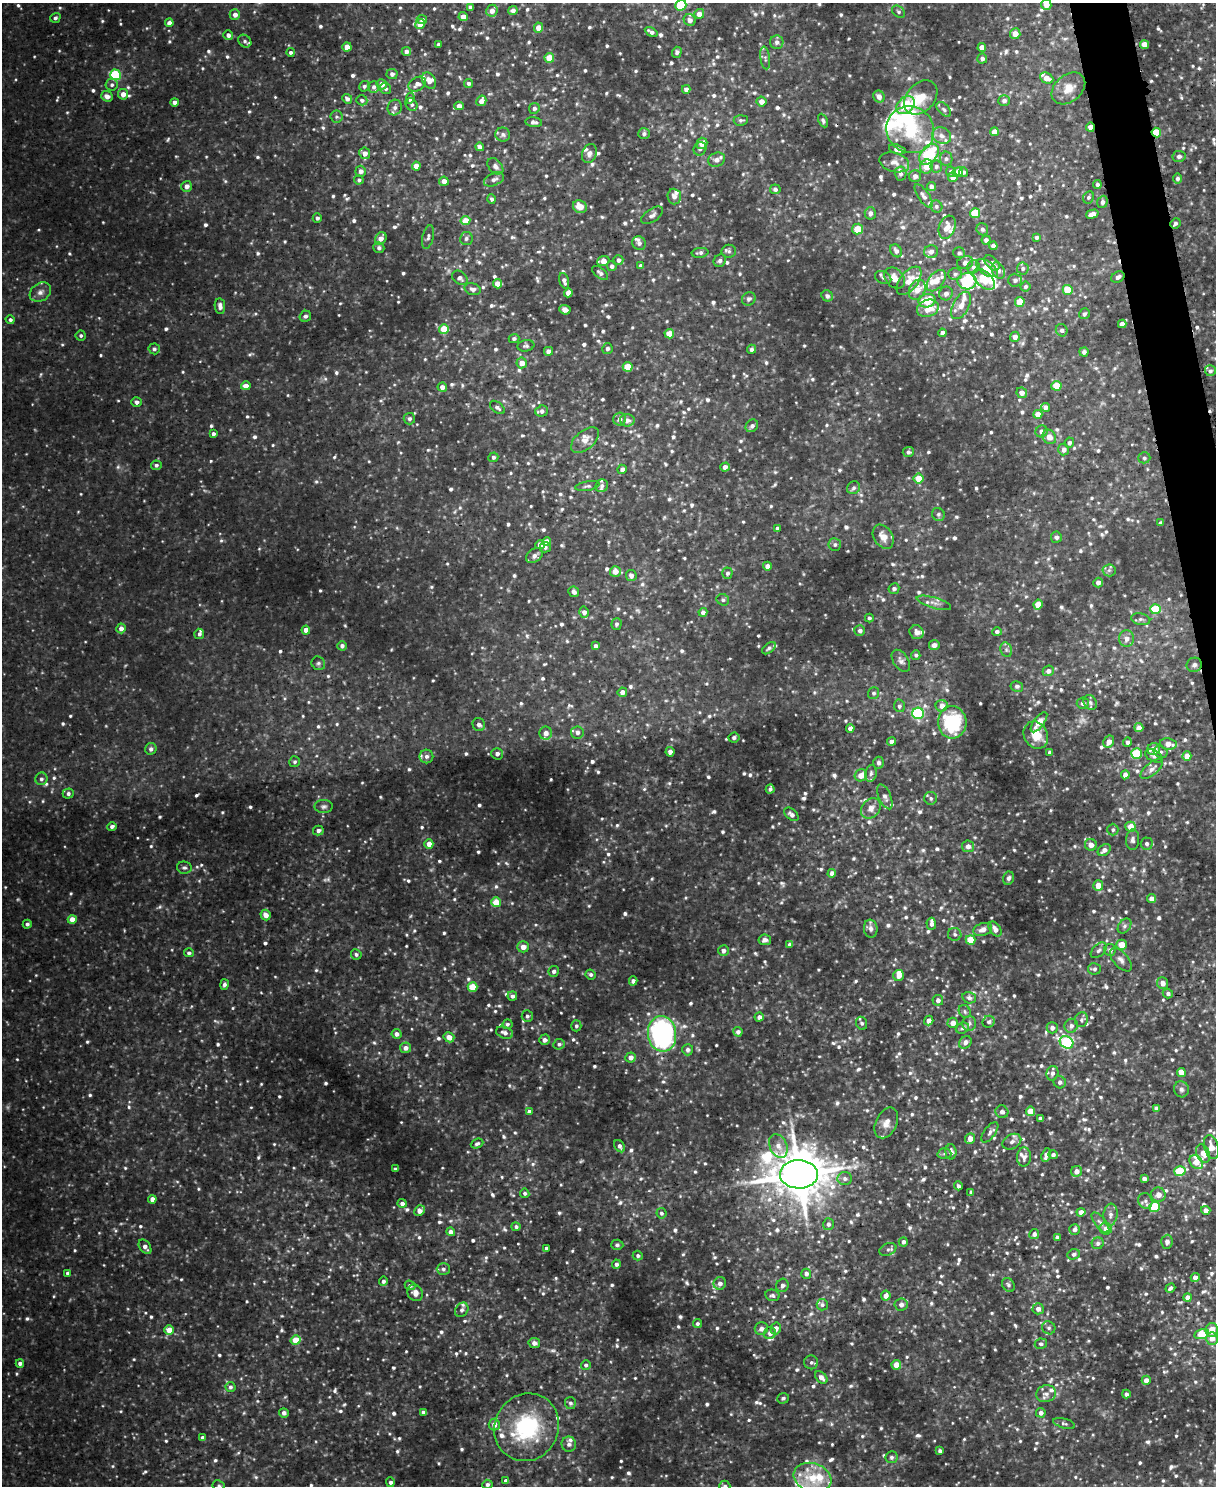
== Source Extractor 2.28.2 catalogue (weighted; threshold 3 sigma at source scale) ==
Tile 6 of 4 x 3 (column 2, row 2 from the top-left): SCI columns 1215-2428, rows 1622-3105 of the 4862 x 4845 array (HDU 1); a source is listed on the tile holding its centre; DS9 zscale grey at full resolution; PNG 1218 x 1488 px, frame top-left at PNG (2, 3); each listed source drawn as its Kron ellipse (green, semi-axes under 4 px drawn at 4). Shown black and unused: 2% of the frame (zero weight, under 3 of 5 exposures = <1% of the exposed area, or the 3 px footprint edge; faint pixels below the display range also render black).
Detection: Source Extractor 2.28.2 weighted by HDU 2 'WHT'; one run over the whole footprint, this tile lists its part. Background 0.0819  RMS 0.015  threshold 0.0694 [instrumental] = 3 sigma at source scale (4.5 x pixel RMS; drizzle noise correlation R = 1.50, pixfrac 1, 0.05/0.05 arcsec/px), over >= 5 px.
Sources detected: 1366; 12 too faint to see at this stretch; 2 inside a brighter object's white glare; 2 cosmic-ray / hot-pixel residue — neither listed nor drawn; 54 inside a brighter listed object's ellipse — not listed separately; of the other 1296, all 500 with FLUX_AUTO >= 3.65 (the completeness limit of this list) listed and drawn (796 fainter detections not listed), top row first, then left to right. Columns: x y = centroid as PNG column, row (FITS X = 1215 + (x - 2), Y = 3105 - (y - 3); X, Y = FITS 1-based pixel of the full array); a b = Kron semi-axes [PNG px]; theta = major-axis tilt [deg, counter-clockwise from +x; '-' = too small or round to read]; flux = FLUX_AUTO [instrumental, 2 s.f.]
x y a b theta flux
681 5 5 5 - 71
1046 5 5 5 - 14
470 7 4 4 - 6.5
513 10 5 4 - 7.9
492 11 6 5 - 10
898 12 7 5 -40 3.8
699 14 5 5 - 13
235 15 5 5 - 7.8
463 17 4 4 - 14
55 18 5 4 - 4.1
422 20 5 4 - 5.1
690 20 6 5 - 7.9
169 23 4 4 - 9.6
420 24 5 4 - 17
538 28 5 4 - 14
651 32 7 4 -31 5.4
1015 34 5 5 - 16
228 35 5 4 - 5.2
245 41 7 5 -42 4.4
777 42 7 6 - 5.8
438 44 3 3 - 3.7
1144 44 4 4 - 17
347 47 5 4 - 15
982 47 4 4 - 14
290 52 4 4 - 3.9
406 52 5 4 - 7
677 52 5 4 - 4.6
549 58 5 4 - 30
765 58 11 4 -81 4.6
982 58 5 5 - 5.3
392 74 5 5 - 5.8
115 75 5 5 - 110
1047 78 7 5 -25 14
429 81 9 6 -60 9.8
469 83 5 4 - 4.3
382 84 5 5 - 12
417 84 9 6 29 8.4
112 85 6 6 - 4.4
364 86 5 5 - 4.1
374 87 6 5 - 4.6
1068 88 19 13 40 25
386 89 6 5 - 3.9
686 89 4 4 - 6.8
123 94 5 5 - 12
107 96 6 5 - 10
879 97 6 5 - 8.8
921 97 19 14 47 30
410 98 5 4 - 6.3
347 99 5 4 - 5.2
362 100 6 5 - 4.6
481 101 5 5 - 12
761 101 5 5 - 12
1004 101 5 5 - 5.4
174 102 4 4 - 7.4
412 104 7 5 -53 4.3
905 105 10 7 45 58
459 106 5 4 - 11
395 107 8 7 - 6.5
534 108 5 5 - 5.6
944 109 9 5 -46 4.3
337 117 6 6 - 3.7
741 120 7 5 4 3.8
823 121 7 4 -64 4
534 122 8 5 -7 5.7
1090 127 4 4 - 13
910 130 24 23 - 84
994 132 4 4 - 11
1156 132 5 4 - 48
503 134 7 7 - 5.3
644 134 6 5 - 4.6
942 136 10 8 -27 8.5
702 143 6 5 - 19
480 147 4 4 - 7.9
700 149 7 6 - 4.4
897 149 8 4 -16 6.8
365 153 6 5 - 12
589 154 10 7 71 7.1
929 154 12 8 47 84
1179 156 7 5 10 4.7
946 159 7 6 - 4.3
717 160 9 7 21 7.9
894 162 15 9 -16 13
416 166 4 4 - 17
495 166 9 6 -46 6.7
936 166 6 6 - 4.1
926 167 7 6 - 17
361 171 5 5 - 7.3
951 172 5 5 - 3.7
958 172 5 4 - 17
963 172 5 4 - 4.3
900 174 7 6 - 4.7
915 176 6 6 - 6.7
953 177 5 5 - 9.7
494 179 10 6 24 6.8
1177 179 5 4 - 4.8
359 180 4 4 - 4
444 181 5 4 - 11
1097 184 4 4 - 4.1
187 186 5 5 - 9.2
931 186 4 4 - 4.9
775 189 5 5 - 4.4
674 196 8 7 - 8.9
924 196 14 5 -55 5.8
1088 197 6 5 - 3.7
491 199 4 4 - 3.7
1102 202 6 5 - 4.7
936 206 6 5 - 3.7
580 207 7 6 - 20
870 213 6 5 - 6.7
975 213 5 5 - 44
1092 214 6 4 15 11
652 215 12 6 34 6.6
317 218 4 4 - 4.1
465 221 5 4 - 26
1175 223 5 5 - 4.1
947 227 12 8 70 14
857 229 5 5 - 31
982 229 6 5 - 3.9
428 237 12 5 77 5
1037 237 4 4 - 4
381 238 6 5 - 10
466 238 6 6 - 4.3
986 240 4 4 - 4.8
639 243 7 6 - 5.9
993 246 4 4 - 9.6
379 248 5 5 - 4.8
729 251 7 6 - 4.4
896 251 7 5 -57 5.8
931 252 7 6 - 6.8
700 253 8 5 8 4.3
959 253 6 5 - 4.1
618 260 5 5 - 5.8
603 261 6 5 - 14
720 261 6 6 - 5.5
965 263 8 6 17 7.7
992 263 9 5 -45 8.2
612 266 5 4 - 4.3
641 266 4 4 - 3.7
973 267 6 6 - 4.5
987 268 12 6 -35 30
1023 269 6 6 - 4.2
998 271 8 6 -59 8.3
600 273 9 5 -38 5.4
955 274 7 6 - 4.1
1118 277 7 5 28 6.1
460 278 8 6 -40 5.8
883 278 8 6 -25 4.4
894 278 12 8 -46 13
984 279 13 7 -43 38
1015 280 7 6 - 6.1
564 281 8 4 -73 6.2
909 281 16 9 51 21
936 281 12 7 52 17
967 281 9 8 - 160
497 284 4 4 - 20
1025 286 5 5 - 3.8
473 289 8 5 -15 6.9
917 290 10 8 64 17
1068 290 5 5 - 34
40 292 11 8 34 9
568 293 4 4 - 12
946 293 7 6 - 6.6
827 296 6 5 - 4.5
749 299 7 6 - 4.9
927 301 8 6 15 32
1020 302 5 4 - 30
961 305 15 8 61 13
220 306 8 5 -82 6.4
928 308 11 8 21 24
565 310 6 4 -24 9.5
1084 314 6 5 - 3.8
305 316 6 5 - 4.3
10 320 4 4 - 3.8
1122 324 4 4 - 9.6
444 329 5 5 - 41
1062 330 6 5 - 5
942 333 4 4 - 5.8
669 334 5 4 - 23
81 335 5 5 - 3.7
1015 337 5 5 - 9.7
514 339 5 4 - 4.1
526 346 8 5 8 4.1
154 349 5 5 - 3.9
607 349 5 5 - 4.6
752 349 5 4 - 4.9
548 351 4 4 - 7.8
1084 352 4 4 - 5.6
522 363 5 5 - 13
628 367 5 4 - 40
1210 371 5 5 - 3.8
246 386 4 4 - 13
1056 386 5 5 - 27
442 387 4 4 - 8.9
1022 393 5 5 - 8.8
137 402 5 4 - 6.1
497 407 8 5 -39 5.1
1045 407 4 4 - 6.4
542 411 6 5 - 6.2
1038 414 4 4 - 14
409 419 6 6 - 4.6
620 419 6 6 - 7.4
627 420 7 6 - 8
752 426 7 5 45 6.3
1042 431 6 6 - 7.5
213 434 4 3 - 4.4
1049 437 7 6 - 13
585 440 16 9 41 14
1069 443 5 4 - 4.9
1064 450 6 5 - 6.6
908 452 5 5 - 4.3
493 457 5 4 - 3.9
1144 458 6 5 - 4.2
156 465 5 5 - 4.2
725 467 5 4 - 8
622 469 4 4 - 5.6
918 478 5 5 - 24
587 486 12 4 10 4.3
602 486 7 6 - 4.5
853 488 7 6 - 4.5
938 514 7 6 - 3.8
1160 523 4 4 - 4.9
777 528 4 3 - 4.1
883 537 13 9 -57 18
1056 537 5 5 - 5
547 541 4 4 - 11
540 545 5 4 - 13
835 545 6 6 - 4.2
545 547 6 5 - 4.1
534 556 9 6 37 7.8
767 566 4 4 - 8.4
1109 570 6 6 - 4.1
615 571 5 5 - 14
727 573 5 5 - 4
631 576 6 5 - 7.2
1098 583 5 5 - 6.1
894 589 5 5 - 5.2
574 592 6 5 - 6
723 600 6 5 - 3.7
934 603 18 5 -16 9.2
1038 604 5 4 - 25
1155 609 5 5 - 52
584 612 5 5 - 8.2
703 612 4 4 - 5.8
869 618 4 4 - 3.7
1141 619 10 5 -11 4.7
616 624 6 5 - 3.7
121 628 5 4 - 8.5
306 630 4 4 - 12
860 631 5 5 - 5.6
916 632 7 6 - 6.3
997 632 5 4 - 4.3
199 634 5 5 - 4
1126 638 8 7 - 11
934 645 5 5 - 8.8
342 646 5 4 - 5
596 646 4 4 - 5.5
769 648 8 4 39 3.8
1006 650 7 5 -70 4.3
916 655 4 4 - 3.7
901 661 12 7 -57 7.5
318 663 7 6 - 4.2
1194 665 8 7 - 5.5
1048 671 6 5 - 7.3
1017 686 6 5 - 4
622 692 5 4 - 9.7
874 693 6 5 - 3.9
1090 702 8 6 -60 4.7
1083 703 6 5 - 5.3
899 706 6 5 - 5.2
942 706 6 5 - 11
918 713 6 5 - 170
952 722 16 14 -86 110
1039 722 12 5 54 20
479 725 7 6 - 7.2
850 728 4 4 - 8.1
1139 728 4 4 - 12
577 732 6 6 - 7.2
546 733 6 6 - 11
1036 735 14 11 -60 29
734 738 5 5 - 3.7
892 742 4 4 - 8
1109 742 6 5 - 11
1127 742 5 4 - 4.3
1168 744 8 5 -9 14
151 749 6 5 - 5.6
1154 749 6 6 - 17
670 752 4 4 - 8.3
1050 752 4 3 - 3.9
1161 752 7 5 -24 3.9
1137 753 5 5 - 67
497 754 6 5 - 5.4
426 756 7 7 - 6.8
1154 756 9 5 -29 4.8
1187 756 4 4 - 17
295 762 5 5 - 3.7
878 763 6 5 - 5.7
1152 769 14 6 40 8.4
871 773 8 5 80 5.2
861 775 6 5 - 14
1125 775 4 4 - 8.6
41 779 6 6 - 4.6
770 789 4 3 - 3.7
68 793 5 5 - 4.5
885 797 13 6 -67 6.3
931 798 6 6 - 4.2
324 806 9 6 -2 4.7
871 808 11 8 48 11
791 814 8 5 -41 6
112 826 5 4 - 5.3
1131 827 5 5 - 21
1113 830 6 5 - 3.7
318 831 5 5 - 5.2
1133 840 10 6 87 6.4
429 844 4 4 - 14
1147 844 6 6 - 5
1091 845 6 6 - 11
968 846 6 6 - 10
1104 850 7 5 38 7.8
184 868 7 6 - 4
832 873 4 4 - 8.3
1009 878 7 5 67 4.4
1098 885 5 5 - 22
1151 899 4 4 - 9.2
496 902 5 5 - 27
266 915 5 5 - 12
72 920 4 4 - 22
27 924 4 4 - 4.2
931 924 6 5 - 6.1
1124 926 8 5 52 4.4
871 929 9 7 -83 7.9
995 929 8 5 -56 9.4
983 930 9 6 19 10
955 934 7 6 - 4.3
765 940 6 5 - 6.5
970 940 5 5 - 33
790 944 4 4 - 5.3
1122 945 5 5 - 21
523 947 6 5 - 11
1099 950 9 5 44 4.6
1110 950 6 6 - 6.2
723 951 5 5 - 7
189 953 5 4 - 3.9
356 954 5 5 - 3.9
1121 960 14 7 -48 8.2
1094 969 6 6 - 4.5
554 971 5 5 - 5.1
591 974 5 5 - 4
899 975 6 5 - 12
633 981 4 4 - 6.1
1162 983 6 5 - 9.9
224 984 5 4 - 4.9
473 987 5 5 - 46
1168 993 5 5 - 4.5
512 996 5 4 - 5.1
969 998 7 5 -16 5.9
938 1000 5 5 - 6.4
965 1011 7 5 -51 3.7
527 1016 6 5 - 4.2
759 1017 4 4 - 6.6
929 1020 5 4 - 9.5
1081 1020 7 6 - 4.3
989 1022 6 5 - 4.2
862 1023 7 5 -66 4.4
953 1023 5 5 - 11
969 1023 7 7 - 5.9
507 1024 5 5 - 3.7
576 1026 5 5 - 3.9
1071 1026 7 6 - 5.9
962 1028 7 5 22 4
1052 1028 5 5 - 7
738 1032 4 4 - 5.9
505 1033 9 5 -18 7.4
396 1034 5 5 - 7.6
662 1034 18 14 -84 310
449 1037 5 5 - 16
544 1040 5 5 - 6.7
965 1042 7 5 48 7.6
1067 1042 7 6 - 180
559 1044 5 5 - 4.1
405 1048 5 5 - 8.4
688 1050 5 5 - 5.4
631 1058 5 5 - 8.3
1181 1072 4 4 - 16
1052 1073 7 6 - 6.3
1060 1082 6 6 - 5
1181 1089 8 7 - 5.4
1156 1108 4 4 - 7
1031 1111 4 4 - 23
529 1112 4 4 - 9
1002 1112 6 6 - 6.3
1040 1118 4 3 - 4.1
886 1123 16 10 64 14
990 1132 12 5 53 5.5
970 1138 5 5 - 14
1012 1142 10 7 28 7.5
477 1144 6 4 23 4.1
619 1146 7 4 -54 5.9
778 1146 12 8 -66 13
1211 1147 12 7 -75 14
951 1152 7 5 -86 7.9
1203 1153 9 6 -68 13
944 1154 7 5 -1 3.7
1046 1155 7 4 72 9.4
1053 1155 4 4 - 4.6
1024 1157 9 7 89 7.9
1196 1162 8 6 -49 21
395 1169 4 3 - 4.9
1076 1171 5 5 - 11
1180 1171 5 5 - 64
799 1174 19 14 -2 7700
845 1179 7 6 - 6
1144 1179 4 4 - 7.2
958 1186 4 4 - 4.6
971 1192 4 3 - 4.4
525 1193 5 4 - 3.9
1158 1195 7 7 - 10
152 1199 4 4 - 11
1145 1201 8 7 - 5.9
402 1203 4 4 - 6
1155 1207 5 5 - 63
1206 1210 4 4 - 8.6
419 1211 6 4 47 9.8
1081 1212 4 4 - 12
661 1213 5 5 - 3.9
1110 1215 11 7 82 8.3
1100 1223 12 5 -51 6.8
828 1224 6 5 - 4.7
516 1227 4 4 - 3.9
1075 1229 5 5 - 7.3
1106 1229 6 6 - 13
451 1232 4 4 - 7.5
1034 1234 5 5 - 5.8
1057 1237 4 4 - 5.2
903 1242 4 4 - 5.6
1167 1242 7 6 - 6.2
1098 1243 6 5 - 4.9
617 1245 6 5 - 3.7
145 1247 8 5 -55 7.6
546 1248 3 3 - 3.8
888 1249 9 6 23 4.4
1074 1254 6 5 - 4.2
638 1256 5 5 - 3.7
616 1264 4 4 - 4.9
443 1269 6 6 - 4.8
67 1273 4 4 - 3.8
806 1274 5 5 - 6.6
1195 1277 4 4 - 11
383 1281 5 4 - 4.2
720 1283 6 6 - 8.2
410 1285 5 4 - 4.8
782 1285 7 6 - 6
1008 1285 7 5 -52 4.1
1170 1288 5 3 - 4.6
415 1293 8 7 - 10
772 1295 7 5 -13 4.1
886 1296 5 5 - 9.8
1188 1297 4 4 - 9.9
822 1305 6 5 - 4
901 1305 6 6 - 6.4
1038 1309 5 5 - 8.4
462 1310 8 6 53 3.9
697 1323 4 4 - 3.9
776 1328 6 5 - 7.3
1049 1328 7 6 - 4.4
761 1329 7 6 - 7.4
169 1330 5 4 - 20
1212 1330 7 6 - 19
770 1333 6 6 - 7
1202 1334 7 5 14 41
1212 1338 6 6 - 15
296 1340 5 4 - 36
534 1343 6 5 - 8.6
1041 1344 6 5 - 4.7
811 1362 7 7 - 4.7
20 1363 4 4 - 5.3
586 1365 5 5 - 4.5
896 1365 5 4 - 16
821 1377 7 5 -45 9.8
1146 1380 4 4 - 11
230 1387 5 5 - 4.1
1046 1394 10 8 16 8.6
1126 1394 4 4 - 4.9
783 1398 6 5 - 3.7
570 1403 6 5 - 4
424 1412 4 4 - 5.1
284 1413 5 4 - 6.1
1041 1413 5 4 - 7.5
1064 1423 11 4 -16 4
494 1425 6 5 - 11
527 1427 34 32 59 150
202 1438 4 4 - 6
569 1444 7 7 - 5.3
940 1451 4 3 - 4.6
891 1457 6 6 - 4.3
812 1478 19 14 -19 50
506 1481 4 4 - 7.4
390 1482 5 4 - 4.9
487 1484 5 4 - 4.8
219 1486 6 5 - 3.9
725 1486 6 5 - 4.2
Overlapping masked pixels (flux is a lower limit): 3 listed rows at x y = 1090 127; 1156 132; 1118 277
Isophote crosses this tile's border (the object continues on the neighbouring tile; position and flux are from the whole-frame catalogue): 4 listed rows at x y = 681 5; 1046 5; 219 1486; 725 1486